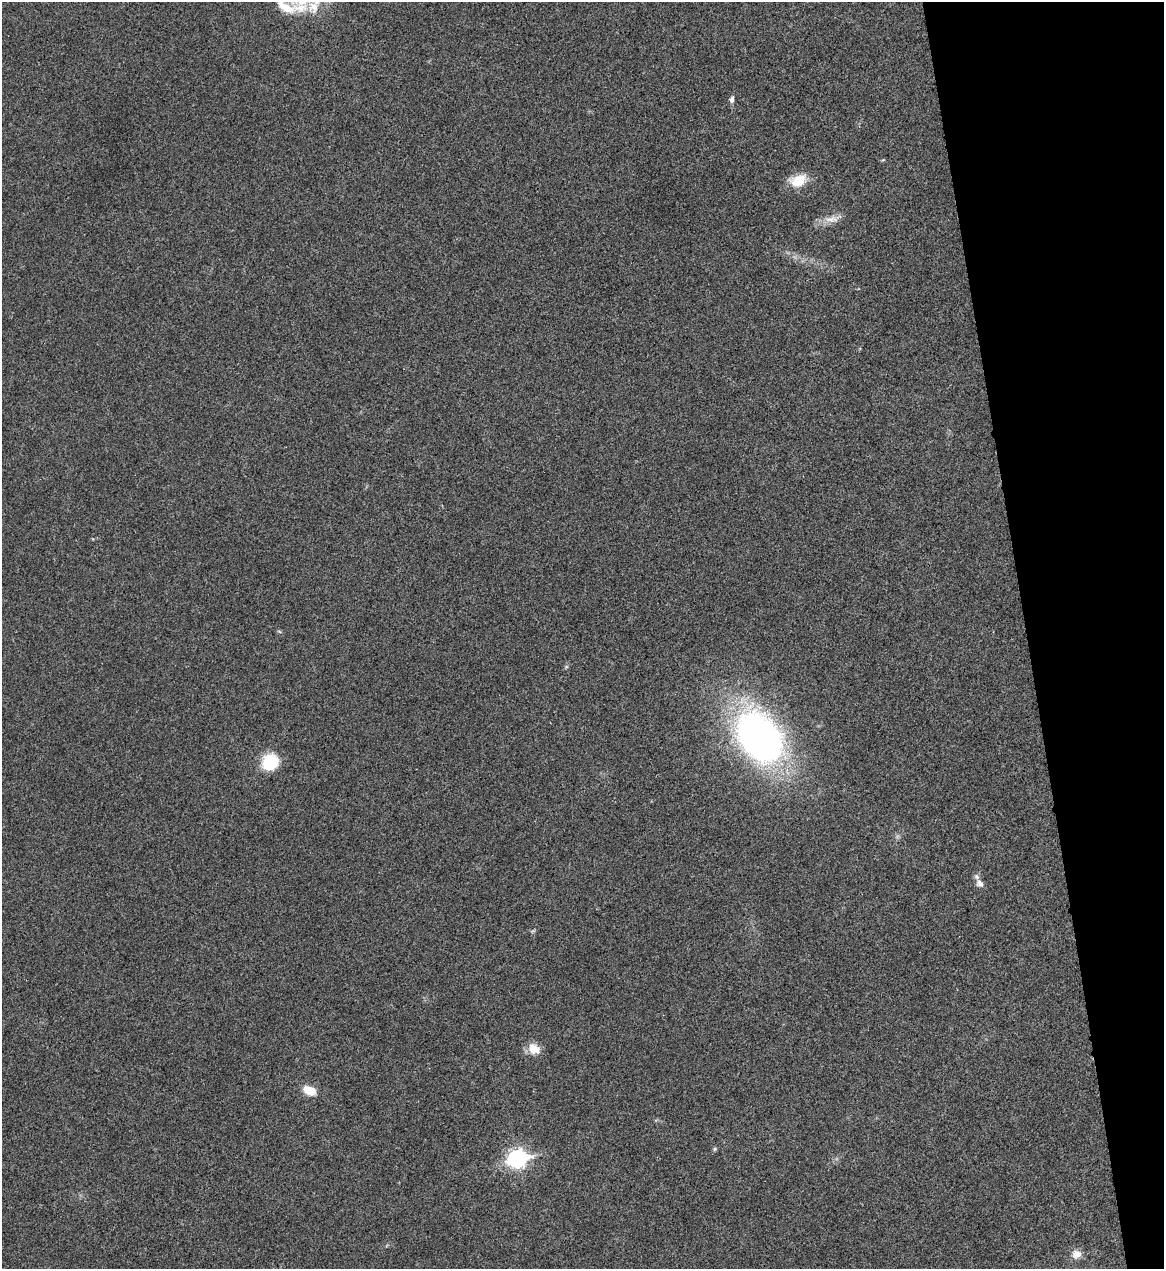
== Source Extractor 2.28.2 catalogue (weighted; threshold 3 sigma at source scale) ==
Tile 12 of 4 x 4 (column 4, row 3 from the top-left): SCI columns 3633-4794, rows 1270-2536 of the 5055 x 5071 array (HDU 1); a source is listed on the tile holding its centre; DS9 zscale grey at full resolution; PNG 1166 x 1271 px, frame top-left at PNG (2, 2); no overlay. Shown black and unused: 12% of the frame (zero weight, under 3 of 4 exposures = <1% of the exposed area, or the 3 px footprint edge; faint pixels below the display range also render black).
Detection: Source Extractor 2.28.2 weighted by HDU 2 'WHT'; one run over the whole footprint, this tile lists its part. Background 0.0197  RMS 0.0042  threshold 0.0189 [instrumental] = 3 sigma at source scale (4.5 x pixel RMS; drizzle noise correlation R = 1.50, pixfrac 1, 0.05/0.05 arcsec/px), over >= 5 px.
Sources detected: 14; all 14 listed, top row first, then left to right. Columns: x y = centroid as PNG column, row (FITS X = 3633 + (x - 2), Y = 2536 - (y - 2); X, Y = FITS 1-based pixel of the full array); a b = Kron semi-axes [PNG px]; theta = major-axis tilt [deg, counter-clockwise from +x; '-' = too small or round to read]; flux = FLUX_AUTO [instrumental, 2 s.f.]
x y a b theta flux
315 3 46 17 80 17
286 7 35 13 -31 11
732 99 9 6 82 1.3
798 181 21 14 18 8.8
832 219 21 9 4 4.3
279 631 6 4 -20 0.53
759 737 39 27 -53 250
270 762 18 17 - 15
980 883 12 8 -48 2.5
534 1049 16 12 -35 5.1
309 1091 11 8 -25 8.7
715 1149 5 5 - 0.61
517 1159 9 7 14 150
1076 1254 11 10 - 3.7
Isophote crosses this tile's border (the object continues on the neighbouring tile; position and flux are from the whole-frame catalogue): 2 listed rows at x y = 315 3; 286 7